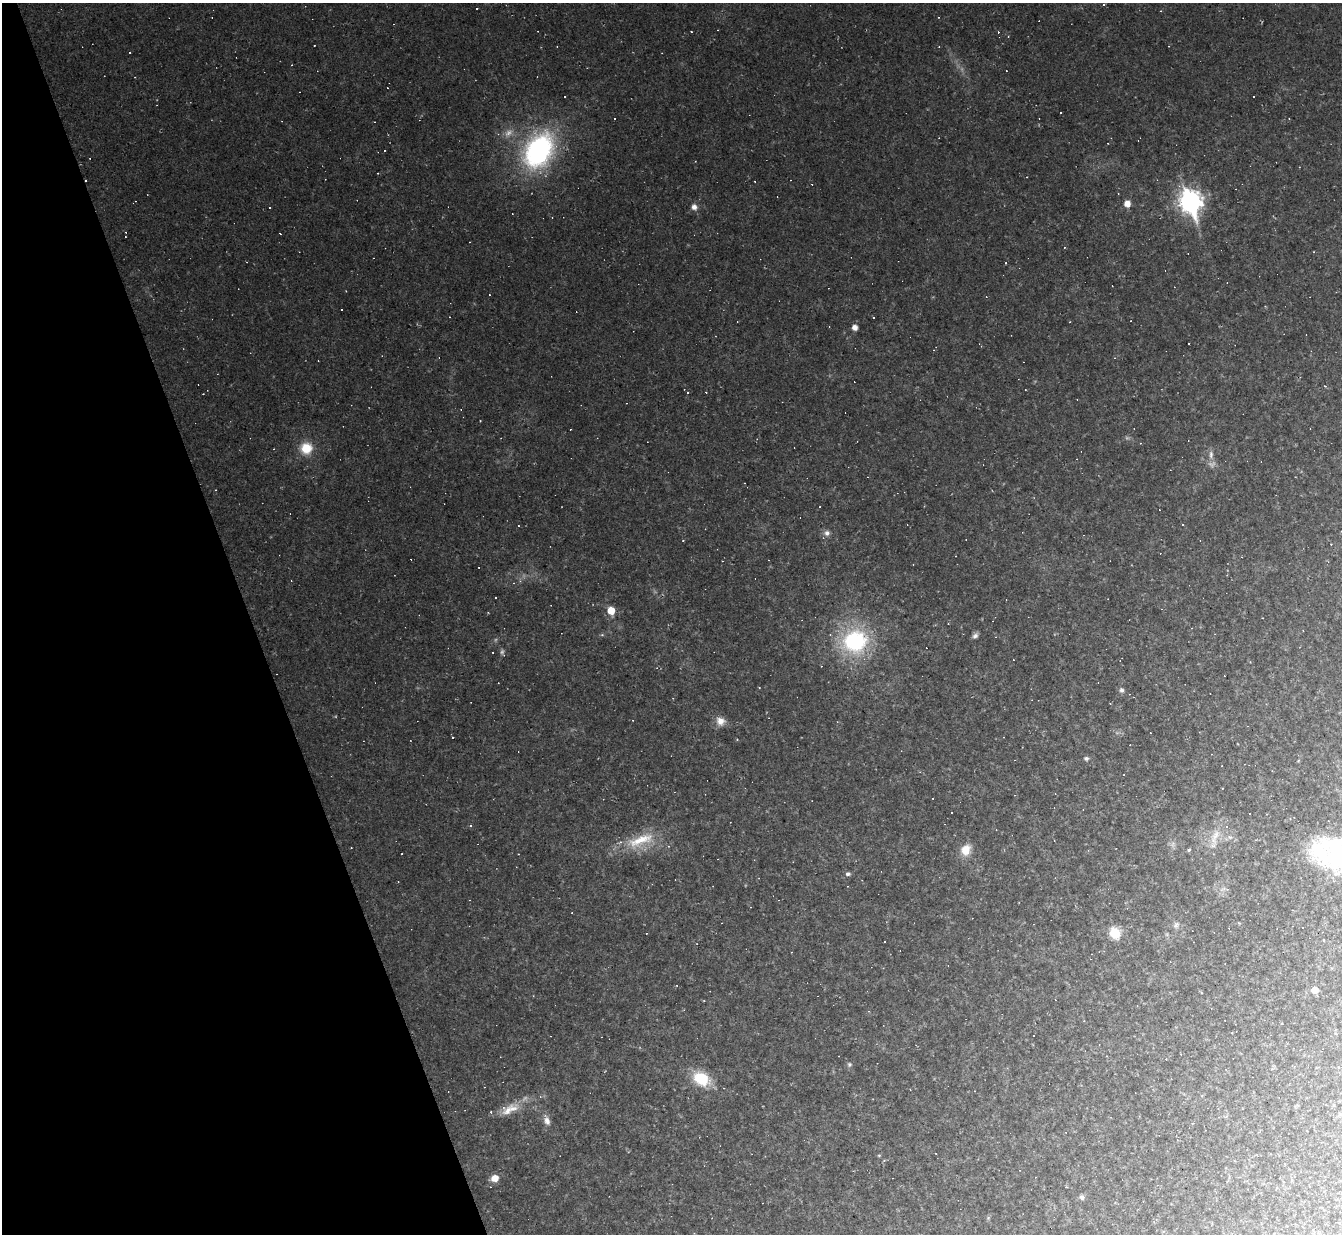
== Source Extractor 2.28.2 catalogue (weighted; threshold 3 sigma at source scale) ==
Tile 5 of 4 x 4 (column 1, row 2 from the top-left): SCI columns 1-1340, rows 2736-3967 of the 5360 x 5344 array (HDU 1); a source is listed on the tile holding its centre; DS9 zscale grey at full resolution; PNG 1344 x 1236 px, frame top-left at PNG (2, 3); no overlay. Shown black and unused: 19% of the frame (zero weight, under 2 of 3 exposures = <1% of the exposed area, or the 3 px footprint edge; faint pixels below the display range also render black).
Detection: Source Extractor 2.28.2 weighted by HDU 2 'WHT'; one run over the whole footprint, this tile lists its part. Background 0.0701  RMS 0.0083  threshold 0.0376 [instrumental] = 3 sigma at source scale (4.5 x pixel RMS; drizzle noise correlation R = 1.50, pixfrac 1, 0.05/0.05 arcsec/px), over >= 5 px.
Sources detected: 114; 2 too faint to see at this stretch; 57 cosmic-ray / hot-pixel residue — not listed; the other 55 listed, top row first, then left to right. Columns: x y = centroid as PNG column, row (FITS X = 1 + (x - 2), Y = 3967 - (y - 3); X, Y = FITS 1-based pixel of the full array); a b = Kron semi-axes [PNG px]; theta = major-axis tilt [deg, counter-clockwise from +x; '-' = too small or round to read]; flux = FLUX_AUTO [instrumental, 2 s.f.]
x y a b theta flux
1104 5 3 3 - 1.7
476 9 3 3 - 2.5
1253 97 3 2 - 1.2
538 151 35 24 58 170
86 180 3 2 - 1.2
1190 201 10 8 -71 570
1127 204 7 6 - 7.8
269 207 3 2 - 1.1
694 207 8 7 - 4.3
1064 247 4 3 - 0.63
1006 263 3 2 - 0.56
873 317 3 3 - 4.1
855 327 5 5 - 5.8
687 392 5 5 - 1.6
306 448 13 13 - 18
274 449 3 2 - 0.66
1211 454 12 6 86 4.5
215 490 3 2 - 0.5
1183 525 3 2 - 0.62
518 526 3 2 - 0.59
1341 531 3 3 - 0.63
827 533 8 8 - 3.6
683 541 3 2 - 0.5
1331 544 3 2 - 0.58
611 610 6 6 - 15
975 636 8 6 42 2.7
855 641 25 23 20 94
502 652 10 5 -72 2
759 687 2 2 - 0.67
1122 690 6 5 - 2.6
720 721 13 11 -38 7.2
452 738 3 3 - 1.9
1086 758 6 5 - 1.8
1222 788 2 2 - 0.54
471 825 3 3 - 1.8
1215 837 28 10 72 14
640 840 46 14 20 31
351 848 2 2 - 0.44
966 850 14 11 65 11
1189 850 5 4 - 1.2
848 874 7 5 13 2
398 882 3 2 - 0.55
1176 925 9 7 59 2.9
1302 928 3 3 - 2.8
1115 933 8 8 - 26
1315 990 5 5 - 8
1202 993 4 3 - 0.7
1034 1035 2 2 - 0.71
849 1064 7 6 - 1.7
701 1079 14 11 -31 37
509 1110 29 12 27 14
547 1120 13 8 -71 5.3
879 1155 5 3 - 0.73
495 1178 8 7 - 8.3
1082 1197 6 6 - 2.4
Overlapping masked pixels (flux is a lower limit): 1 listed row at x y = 86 180
Isophote crosses this tile's border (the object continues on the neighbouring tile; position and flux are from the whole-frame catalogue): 1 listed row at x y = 1341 531